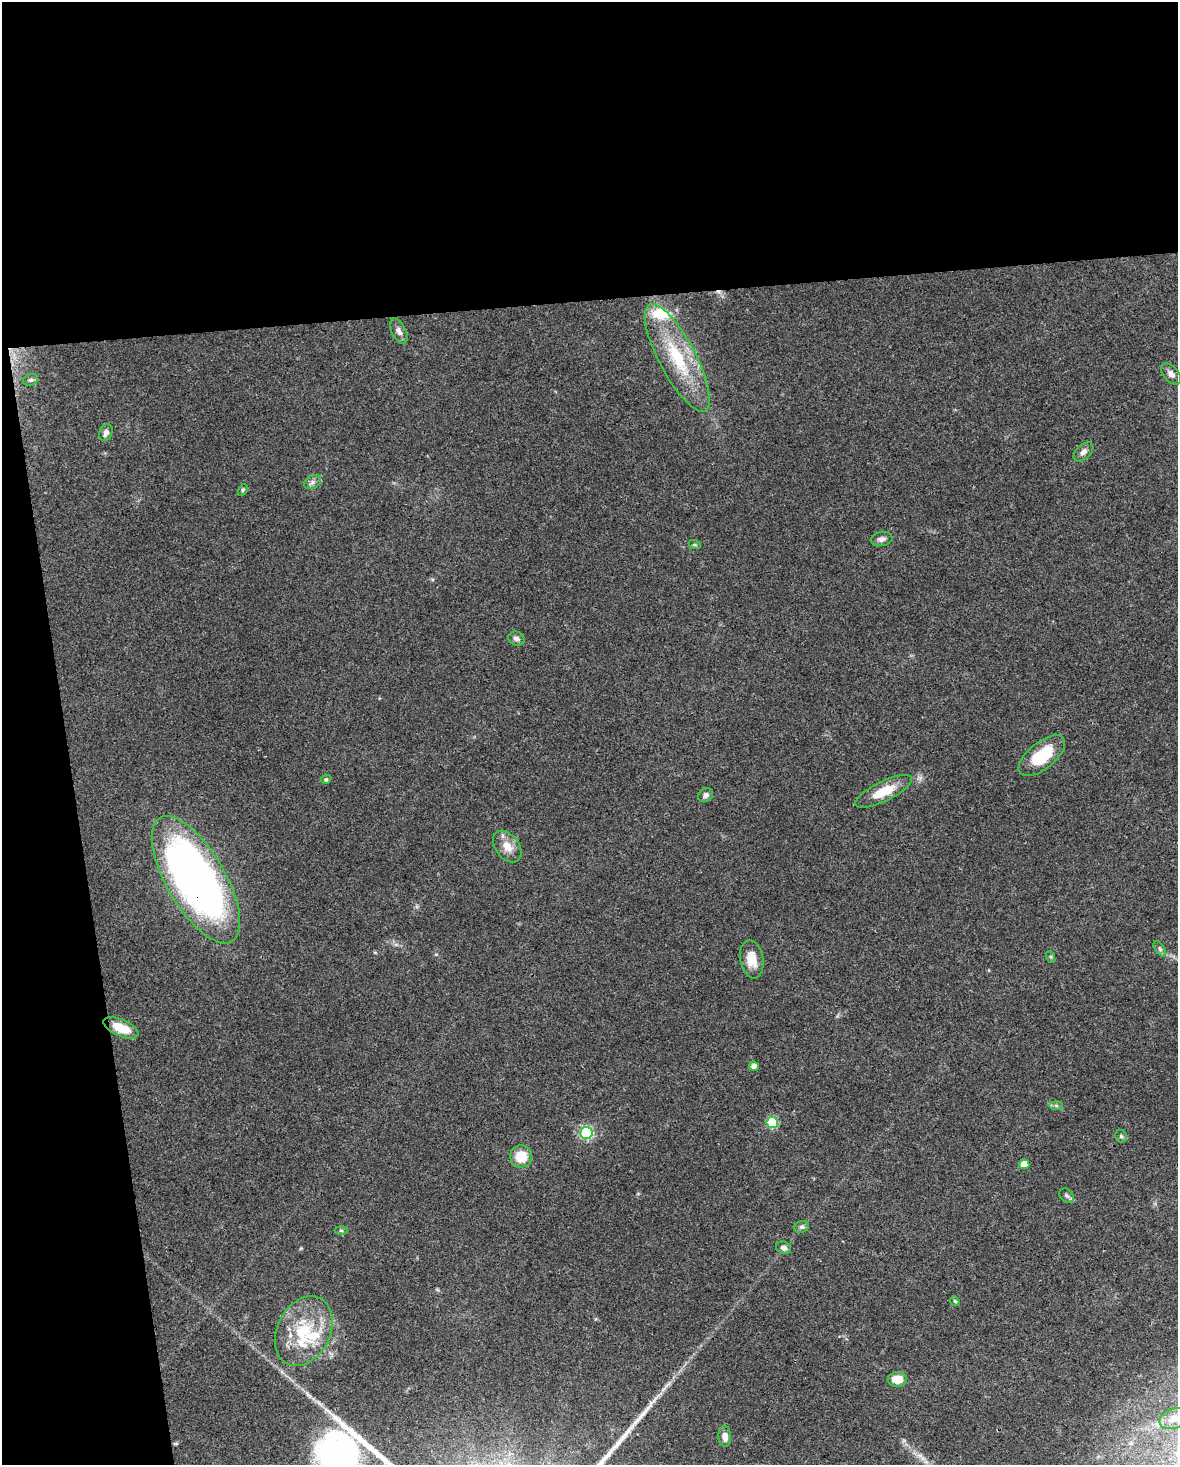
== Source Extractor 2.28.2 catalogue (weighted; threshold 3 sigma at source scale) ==
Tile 1 of 4 x 3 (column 1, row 1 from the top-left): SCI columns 1-1176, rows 2988-4450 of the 4706 x 4467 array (HDU 1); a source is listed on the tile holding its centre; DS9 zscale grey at full resolution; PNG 1180 x 1467 px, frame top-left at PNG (2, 2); each listed source drawn as its Kron ellipse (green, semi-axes under 4 px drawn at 4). Shown black and unused: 26% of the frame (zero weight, under 3 of 4 exposures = <1% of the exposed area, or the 3 px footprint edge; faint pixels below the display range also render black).
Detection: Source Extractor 2.28.2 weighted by HDU 2 'WHT'; one run over the whole footprint, this tile lists its part. Background 0.0955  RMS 0.0055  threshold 0.025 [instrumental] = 3 sigma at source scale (4.5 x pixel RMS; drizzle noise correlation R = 1.50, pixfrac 1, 0.0396/0.0396 arcsec/px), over >= 5 px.
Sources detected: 41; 1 cosmic-ray / hot-pixel residue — neither listed nor drawn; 3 inside a brighter listed object's ellipse — not listed separately; the other 37 listed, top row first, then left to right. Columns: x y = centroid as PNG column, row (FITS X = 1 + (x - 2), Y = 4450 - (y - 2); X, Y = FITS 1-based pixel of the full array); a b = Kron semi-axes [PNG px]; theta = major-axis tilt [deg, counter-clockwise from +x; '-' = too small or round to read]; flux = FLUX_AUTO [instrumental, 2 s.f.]
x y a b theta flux
399 331 13 7 -64 2.7
677 358 60 18 -62 40
1171 374 12 7 -48 2.7
31 380 7 5 20 1.2
106 433 9 6 66 2.5
1083 452 11 7 42 2.7
312 482 9 6 28 2
243 490 6 4 61 0.79
882 539 11 7 10 2.4
695 545 6 4 -18 0.71
516 639 8 7 - 2.5
1042 756 28 13 39 22
326 779 5 4 - 1.1
884 791 31 10 26 13
706 795 8 6 33 2
507 847 17 11 -53 7.4
196 880 72 29 -60 340
1160 949 9 4 -54 1.3
1051 957 6 4 -72 0.7
752 959 19 11 -80 9.3
121 1028 19 8 -23 12
754 1066 5 4 - 3
1056 1106 7 4 -2 1.1
772 1122 5 5 - 36
586 1133 6 6 - 70
1121 1136 6 5 - 1.1
521 1156 11 11 - 13
1024 1164 5 5 - 7.4
1067 1196 8 6 -43 1.4
802 1227 7 5 19 1.4
341 1230 6 4 -2 0.76
784 1248 8 6 -22 2.3
955 1301 5 4 - 0.74
304 1331 37 26 63 32
897 1379 9 7 6 8.6
1174 1418 15 9 20 6.2
725 1436 10 6 -86 3.4
Overlapping masked pixels (flux is a lower limit): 1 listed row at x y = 196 880
Isophote crosses this tile's border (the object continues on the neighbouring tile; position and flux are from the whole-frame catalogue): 1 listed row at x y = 1174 1418